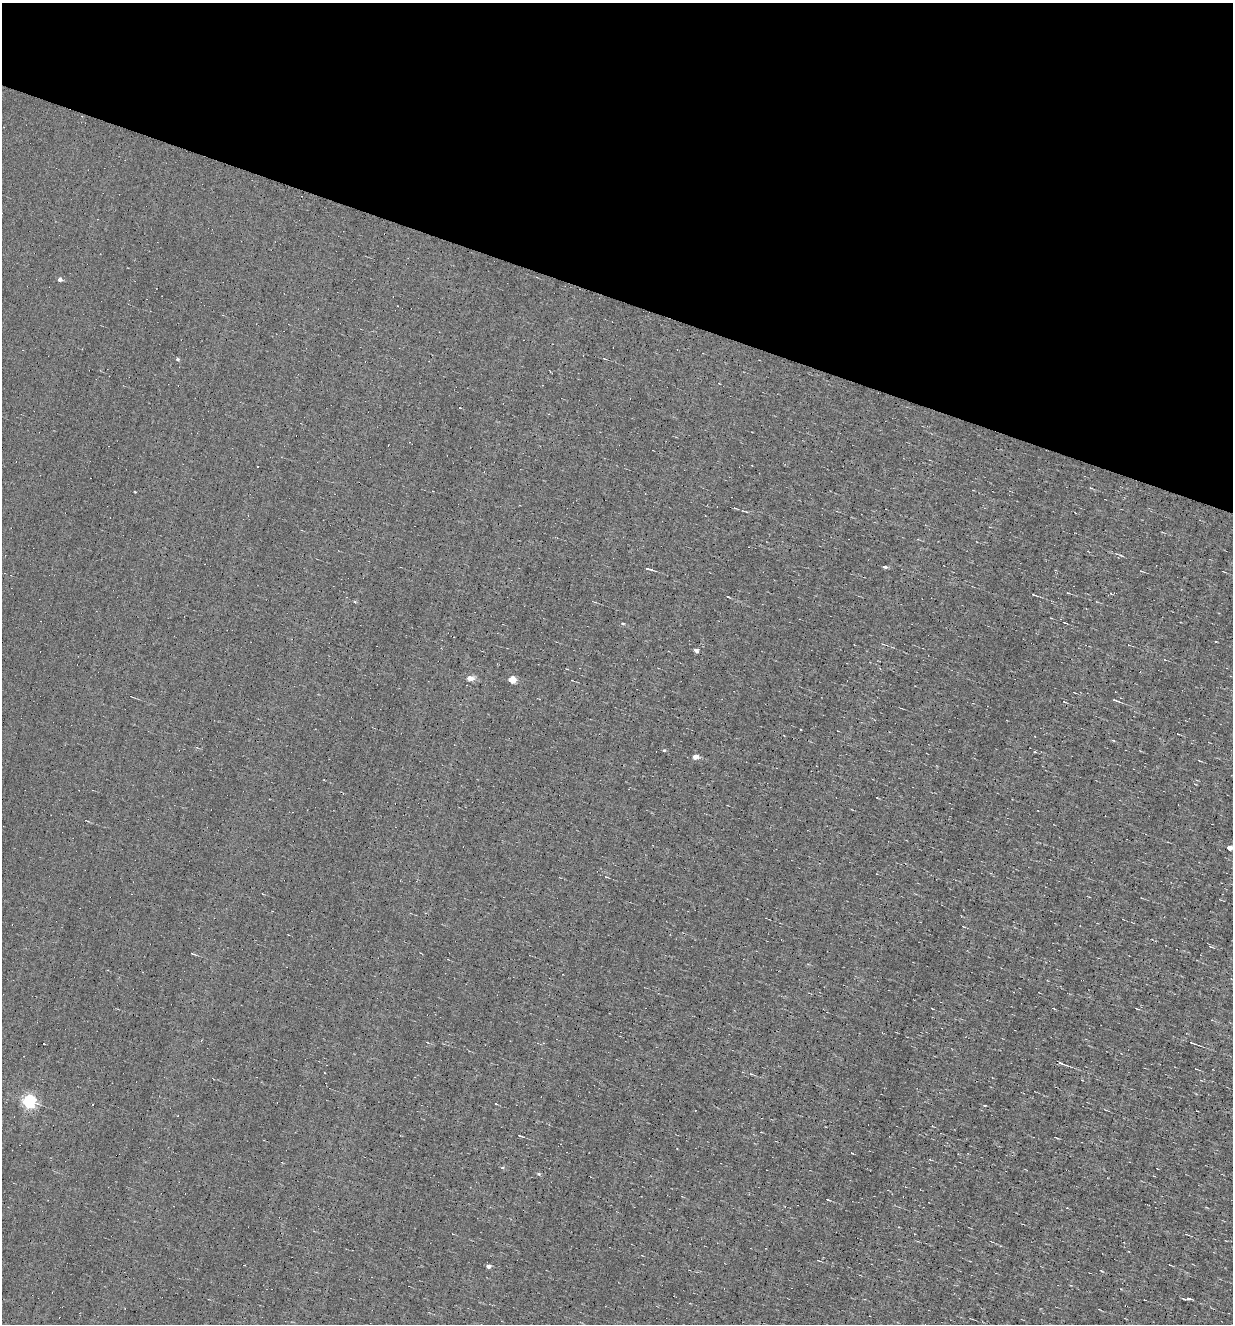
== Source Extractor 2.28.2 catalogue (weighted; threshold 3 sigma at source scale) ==
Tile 2 of 4 x 4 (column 2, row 1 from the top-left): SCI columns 1484-2714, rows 3966-5287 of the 5302 x 5287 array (HDU 1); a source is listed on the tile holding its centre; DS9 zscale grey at full resolution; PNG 1235 x 1326 px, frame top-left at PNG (2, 3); no overlay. Shown black and unused: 22% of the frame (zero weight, under 4 of 8 exposures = <1% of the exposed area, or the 3 px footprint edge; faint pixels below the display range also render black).
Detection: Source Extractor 2.28.2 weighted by HDU 2 'WHT'; one run over the whole footprint, this tile lists its part. Background 0.00382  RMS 0.031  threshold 0.127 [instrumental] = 3 sigma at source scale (4.09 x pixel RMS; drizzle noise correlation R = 1.36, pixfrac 0.8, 0.05/0.05 arcsec/px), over >= 5 px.
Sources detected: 40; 11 cosmic-ray / hot-pixel residue — not listed; the other 29 listed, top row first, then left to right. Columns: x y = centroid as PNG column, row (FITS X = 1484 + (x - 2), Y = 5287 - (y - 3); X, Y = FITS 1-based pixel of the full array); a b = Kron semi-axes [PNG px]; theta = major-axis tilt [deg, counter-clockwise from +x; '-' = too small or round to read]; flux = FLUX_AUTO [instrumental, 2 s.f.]
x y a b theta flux
60 279 5 5 - 8
604 358 5 2 - 2.3
177 359 5 4 - 3.3
257 467 2 2 - 2.2
885 567 5 4 - 4.7
650 569 8 2 -15 4.8
1067 592 4 2 - 2.4
1033 595 5 2 - 2.8
1064 622 3 2 - 2.1
696 651 4 4 - 11
470 678 5 4 - 33
512 679 5 4 - 58
1115 700 7 2 -19 5
801 730 2 2 - 2.3
664 750 4 3 - 3
1035 752 4 3 - 2.3
695 757 5 4 - 24
1199 761 6 2 -22 2.3
1229 848 4 4 - 31
1210 946 6 3 -19 2.9
193 954 5 3 - 2.4
1192 1043 9 3 -21 4.7
1060 1063 7 3 -21 4.8
29 1101 5 5 - 570
496 1104 3 3 - 17
520 1136 6 2 -16 2.8
538 1174 5 4 - 3.7
488 1266 4 4 - 13
1189 1299 8 3 -5 5.2
Isophote crosses this tile's border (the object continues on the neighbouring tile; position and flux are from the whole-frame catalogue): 1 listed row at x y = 1229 848
Unlisted compact peaks at least as high as the median listed source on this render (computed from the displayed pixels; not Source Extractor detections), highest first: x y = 623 624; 1102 1271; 135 492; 502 1167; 985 1105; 355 602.